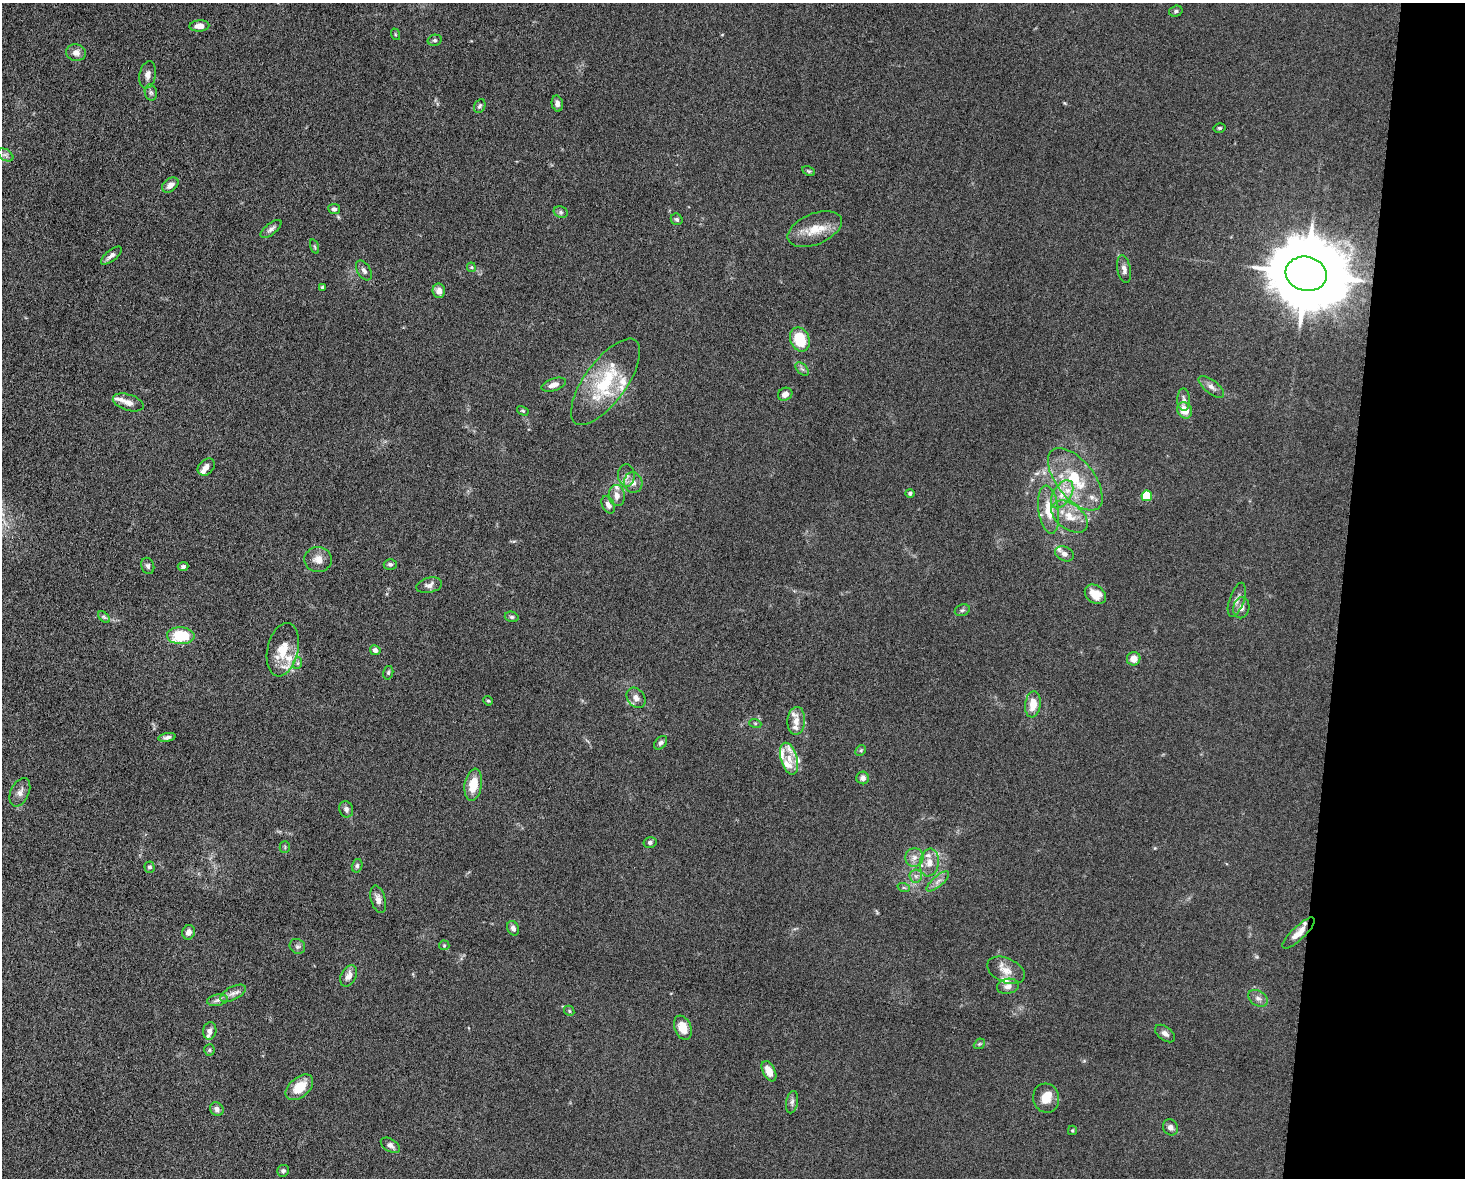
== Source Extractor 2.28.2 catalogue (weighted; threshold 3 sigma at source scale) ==
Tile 6 of 3 x 4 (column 3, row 2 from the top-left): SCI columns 3157-4619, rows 2360-3535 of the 4746 x 4720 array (HDU 1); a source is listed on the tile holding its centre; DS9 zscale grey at full resolution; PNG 1467 x 1180 px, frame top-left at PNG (2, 3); each listed source drawn as its Kron ellipse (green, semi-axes under 4 px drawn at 4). Shown black and unused: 8% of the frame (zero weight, under 5 of 10 exposures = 2% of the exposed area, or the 3 px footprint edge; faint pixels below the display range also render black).
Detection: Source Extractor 2.28.2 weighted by HDU 2 'WHT'; one run over the whole footprint, this tile lists its part. Background 0.023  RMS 0.0021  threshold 0.00866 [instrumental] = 3 sigma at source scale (4.09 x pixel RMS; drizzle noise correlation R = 1.36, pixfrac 0.8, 0.05/0.05 arcsec/px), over >= 5 px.
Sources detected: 138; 24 inside a brighter listed object's ellipse — not listed separately; the other 114 listed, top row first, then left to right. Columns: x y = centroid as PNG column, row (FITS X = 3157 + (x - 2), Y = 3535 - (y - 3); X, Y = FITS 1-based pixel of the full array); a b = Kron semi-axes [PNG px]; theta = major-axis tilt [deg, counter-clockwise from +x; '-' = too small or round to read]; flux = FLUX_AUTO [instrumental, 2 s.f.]
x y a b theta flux
1176 11 7 5 16 0.4
199 26 10 5 3 1.7
395 34 6 3 -72 0.21
435 40 7 5 13 0.39
76 53 10 8 -9 1.3
148 75 14 8 79 1.3
151 93 8 6 -75 0.51
557 103 8 5 -77 0.77
480 106 7 5 61 0.42
1219 128 6 4 14 0.3
6 155 8 5 -33 0.6
809 171 7 4 -26 0.29
170 185 9 6 39 1.2
334 209 6 5 - 0.61
561 212 7 5 -22 0.42
677 219 6 5 - 0.47
271 229 12 5 39 0.74
815 229 29 15 22 4.3
315 247 7 3 -71 0.28
111 256 12 5 40 0.93
471 267 5 4 - 0.22
1124 269 14 6 -79 0.99
364 270 11 6 -58 0.73
1306 274 21 17 -15 2500
323 287 4 3 - 0.49
439 291 7 6 - 1.2
800 339 12 9 -66 6.7
802 369 8 5 -44 0.51
605 382 51 21 54 13
554 385 12 6 19 1.4
1211 387 15 6 -38 1.1
785 394 7 6 - 1.1
1184 400 11 6 -88 0.72
128 402 16 8 -17 1.3
1185 410 8 7 - 2.8
523 411 6 4 -29 0.3
206 467 10 7 44 1.1
626 475 11 8 -87 1.1
1075 479 37 18 -52 9.7
633 483 10 9 - 1.3
910 493 5 4 - 0.41
1062 494 15 9 58 2.5
617 495 11 8 -83 1.3
1147 496 5 5 - 9.2
608 505 9 6 -61 0.84
1049 510 24 10 -82 4.2
1070 517 21 12 -37 3.5
1065 554 10 7 -26 0.96
318 559 14 12 2 1.9
390 564 6 5 - 0.5
148 566 8 6 -71 0.59
183 566 5 4 - 0.48
429 585 13 7 13 0.95
1095 594 11 8 -37 2.9
1237 600 18 7 71 1.2
1241 608 11 8 79 1.2
962 610 8 5 20 0.43
104 617 7 4 -44 0.34
512 617 7 5 -15 0.41
181 636 14 8 -2 8.9
283 650 27 15 77 4.6
375 650 5 4 - 0.89
1134 659 7 6 - 1.8
298 663 6 4 71 0.32
388 673 7 5 76 0.37
636 698 11 8 -52 1.2
488 701 5 4 - 0.27
1033 704 13 8 83 2.8
796 721 14 9 85 1.7
755 723 6 4 -19 0.25
167 737 9 4 10 0.59
661 743 8 5 48 0.5
861 750 6 4 46 0.33
789 759 16 8 -74 2.1
863 778 6 6 - 0.96
473 785 16 8 81 4.1
20 792 15 9 65 1.3
346 809 8 7 - 0.77
650 842 6 5 - 0.52
285 847 5 5 - 0.28
914 857 9 9 - 1.3
929 863 14 9 80 1.9
357 866 7 5 76 0.42
149 867 5 5 - 0.46
916 876 6 6 - 0.65
938 881 14 5 41 0.98
904 888 6 4 -19 0.29
378 899 14 7 -74 1.1
513 928 7 5 -66 0.86
189 932 7 6 - 1.1
1298 933 21 6 44 2
444 945 5 5 - 0.25
297 946 8 7 - 0.55
1006 970 20 12 -25 2.4
349 976 11 7 62 1.3
1008 986 11 7 11 1.1
233 993 14 6 28 1.1
1258 998 10 7 -32 0.92
217 1000 10 6 13 0.7
569 1011 5 4 - 0.25
683 1028 13 8 -68 3
210 1031 9 6 79 0.91
1165 1034 11 6 -38 0.89
979 1044 6 4 43 0.29
209 1050 5 5 - 0.28
769 1071 11 6 -63 2.3
299 1087 16 10 40 4.3
1046 1098 15 13 -76 2.7
792 1102 11 6 80 0.68
217 1109 7 6 - 1
1170 1127 8 7 - 0.83
1072 1130 5 3 - 0.24
390 1145 10 6 -32 0.95
283 1171 6 6 - 0.45